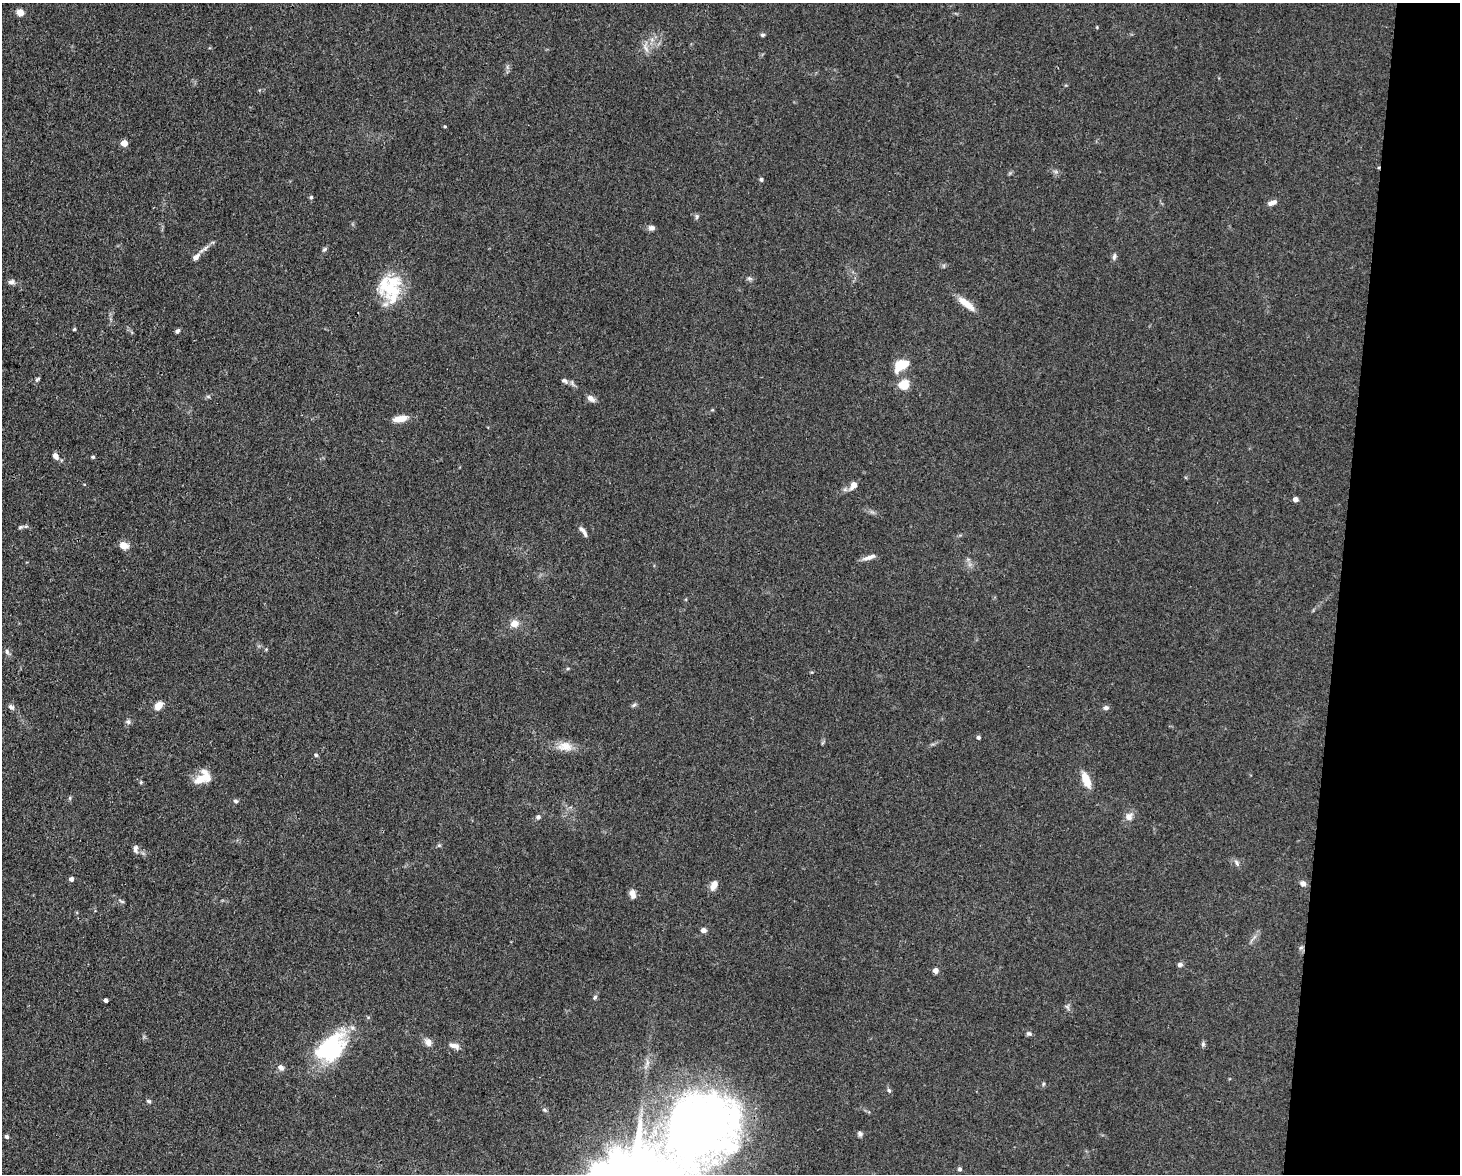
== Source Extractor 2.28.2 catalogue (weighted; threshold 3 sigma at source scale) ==
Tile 6 of 3 x 4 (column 3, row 2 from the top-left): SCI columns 3140-4597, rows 2345-3516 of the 4709 x 4691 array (HDU 1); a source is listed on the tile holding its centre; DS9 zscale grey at full resolution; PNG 1462 x 1176 px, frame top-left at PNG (2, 3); no overlay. Shown black and unused: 8% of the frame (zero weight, under 3 of 4 exposures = <1% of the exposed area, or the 3 px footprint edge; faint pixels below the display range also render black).
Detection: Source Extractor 2.28.2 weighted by HDU 2 'WHT'; one run over the whole footprint, this tile lists its part. Background 0.0813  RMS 0.0062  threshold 0.0278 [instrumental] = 3 sigma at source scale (4.5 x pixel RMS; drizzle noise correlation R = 1.50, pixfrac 1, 0.05/0.05 arcsec/px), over >= 5 px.
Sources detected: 83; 4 inside a brighter listed object's ellipse — not listed separately; the other 79 listed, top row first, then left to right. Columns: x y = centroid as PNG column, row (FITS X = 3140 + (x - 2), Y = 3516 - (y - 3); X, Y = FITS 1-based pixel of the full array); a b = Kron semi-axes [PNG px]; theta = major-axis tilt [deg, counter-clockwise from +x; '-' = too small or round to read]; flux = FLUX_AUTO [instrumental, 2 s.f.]
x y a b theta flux
20 12 5 4 - 13
1097 27 5 3 - 0.55
763 35 6 4 1 1.1
646 48 12 5 -66 2.9
445 126 4 4 - 0.73
124 143 4 4 - 11
761 179 5 4 - 1.1
311 197 6 5 - 1
1272 203 11 5 19 3.6
697 216 8 5 84 1.2
652 228 7 6 - 2.6
324 249 7 5 41 1.2
1114 256 9 5 80 1.7
196 257 9 6 49 3.3
749 278 7 5 -17 1.4
11 282 9 6 6 2.3
390 285 43 22 49 27
966 304 24 7 -38 9.2
74 329 4 3 - 0.79
177 331 5 4 - 1.6
901 365 11 7 28 24
37 379 8 4 46 1
564 381 10 6 -29 2.2
904 385 5 5 - 32
208 396 6 4 -19 0.81
591 398 10 6 -37 3.3
400 419 17 7 10 7.2
55 456 8 6 -56 3.3
93 457 5 4 - 0.99
853 485 10 7 55 4.7
1295 499 4 4 - 4.1
20 527 6 4 22 1
582 529 10 5 -36 1.9
124 545 12 8 -25 5
869 557 18 5 19 3.3
514 623 10 8 20 5.3
7 652 8 5 -73 1.7
634 705 7 4 44 1.1
158 706 9 7 49 6.6
11 707 8 6 -42 1.9
1106 708 6 5 - 1.9
128 722 7 6 - 1.6
978 737 4 4 - 1.3
822 743 6 4 71 0.8
565 746 21 12 -1 8.1
316 755 5 4 - 0.82
200 779 26 11 51 10
1086 780 16 7 -67 11
141 782 5 5 - 0.8
70 798 6 4 90 0.84
236 801 6 5 - 1.3
538 817 6 5 - 1.5
1129 817 10 9 - 4.4
136 849 11 6 89 2.5
1237 863 10 6 -59 2.1
71 879 4 4 - 2.9
1303 883 7 6 - 2.6
714 885 12 7 67 4.7
632 894 11 7 -73 3.4
121 901 9 3 -24 0.95
703 930 6 5 - 2.6
1301 947 7 4 2 1.1
1180 965 6 5 - 1.8
935 971 4 4 - 5.7
595 997 7 5 57 1.2
106 1000 4 3 - 1.9
1029 1033 7 5 -5 1.5
428 1042 11 9 -54 3.6
1203 1044 7 5 -71 1.3
454 1046 13 6 -16 3.6
330 1049 32 21 46 71
281 1067 9 6 -41 2.5
1043 1084 6 4 88 0.83
889 1090 6 5 - 1.1
149 1101 6 4 -27 1
701 1126 334 79 46 1400
860 1134 6 6 - 1.7
7 1137 5 5 - 1.5
960 1169 5 5 - 1.2
Overlapping masked pixels (flux is a lower limit): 1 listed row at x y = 701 1126
Isophote crosses this tile's border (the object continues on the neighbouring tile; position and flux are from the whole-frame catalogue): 1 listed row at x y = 701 1126